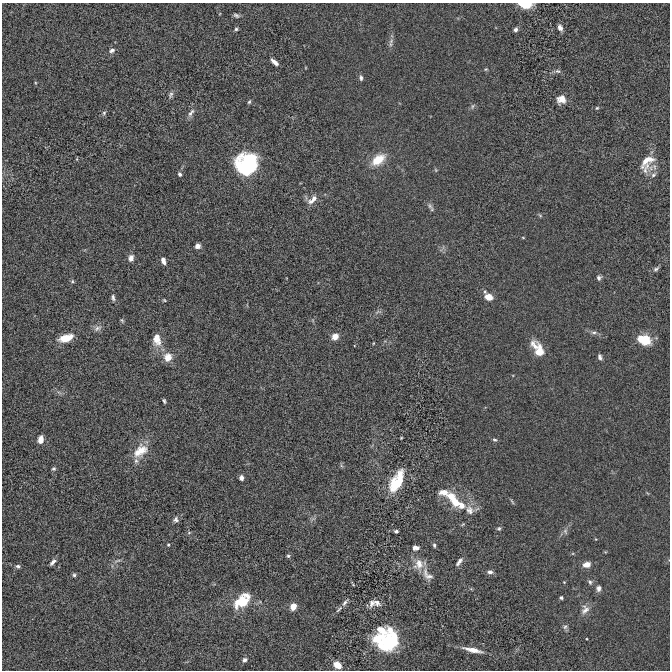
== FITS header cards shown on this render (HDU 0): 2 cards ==
NAXIS1  =                  668 / Axis length
NAXIS2  =                  668 / Axis length

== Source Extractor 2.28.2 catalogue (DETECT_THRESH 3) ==
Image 668 x 668 px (HDU 0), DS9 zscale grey, 1 PNG px = 1 image px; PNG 672 x 672 px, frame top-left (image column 1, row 668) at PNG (2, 3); no overlay
Background 5.39e-05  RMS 0.0049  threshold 0.0146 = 3 sigma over >= 5 px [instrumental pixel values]
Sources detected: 103; all 103 listed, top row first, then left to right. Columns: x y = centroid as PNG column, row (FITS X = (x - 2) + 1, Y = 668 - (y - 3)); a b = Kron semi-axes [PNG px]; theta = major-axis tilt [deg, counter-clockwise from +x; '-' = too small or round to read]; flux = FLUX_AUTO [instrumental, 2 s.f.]
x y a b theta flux
525 5 10 5 -5 8.8
236 15 8 5 -22 0.71
560 28 7 5 -67 1.3
236 29 4 4 - 0.56
515 30 5 4 - 0.94
391 41 9 5 68 1
112 50 8 6 23 1
275 62 9 4 -42 1.6
486 69 5 3 - 0.31
558 71 7 5 -4 0.75
361 78 7 4 -81 0.76
171 95 9 5 67 0.83
561 99 9 8 - 3.3
249 102 5 4 - 0.47
472 106 7 4 81 0.52
597 108 5 4 - 0.35
104 113 6 5 - 0.56
191 113 13 6 55 1.4
378 160 16 9 37 6.6
647 160 23 13 45 5.4
251 164 26 16 -65 20
245 165 17 8 89 9.1
239 166 19 9 -66 6.8
436 170 6 3 -71 0.33
645 170 12 7 79 1.7
180 174 5 4 - 0.72
653 175 8 6 40 0.94
313 199 15 7 42 2.4
430 206 10 5 -60 0.92
540 215 6 4 -20 0.41
523 238 4 3 - 0.25
198 246 5 5 - 1.7
131 258 7 5 73 1.7
163 261 7 4 -70 1.5
656 269 8 5 38 0.77
599 278 6 5 - 0.84
72 281 5 5 - 0.44
113 297 8 4 -74 0.83
488 297 7 6 - 4.2
164 300 5 4 - 0.34
122 320 6 4 -68 0.43
97 328 11 7 22 1.3
594 332 8 4 0 0.8
335 337 7 6 - 2.6
66 338 17 8 17 4.7
157 340 18 11 -81 4
644 340 13 9 -22 9.2
535 346 19 8 -46 3
539 351 19 10 -72 5.3
168 357 10 10 - 3.4
600 357 6 4 -65 0.89
164 401 5 3 - 0.51
401 438 3 2 - 0.27
41 439 7 5 81 2.9
495 440 6 4 -3 0.49
140 451 22 13 38 6.1
54 469 5 5 - 0.55
241 478 6 5 - 1.1
397 481 27 12 63 11
444 492 16 8 -12 3.3
451 497 8 6 -14 1.9
455 501 20 9 -69 5.1
512 501 9 3 -51 0.43
462 506 12 8 -45 2.8
470 510 13 10 -63 2.4
176 519 8 7 - 0.97
499 528 6 5 - 0.54
396 531 4 3 - 0.64
565 531 8 5 -72 0.83
189 533 6 4 2 0.42
168 545 3 3 - 0.35
434 545 6 4 -76 0.58
415 548 7 5 -3 1.5
288 556 5 4 - 0.54
118 560 8 3 19 0.63
53 562 8 4 45 1.1
459 562 12 5 53 1.3
419 564 15 13 63 3.8
587 564 8 6 16 2.7
18 566 6 5 - 0.69
490 572 7 5 -3 0.99
74 575 5 5 - 0.55
427 575 21 10 -49 3.1
564 582 4 4 - 0.24
590 582 7 5 -61 0.69
598 588 7 5 84 1.2
247 596 12 8 -35 2.2
561 598 3 3 - 0.57
242 601 13 10 65 9.5
237 602 12 7 59 2.6
345 602 13 5 56 1.3
377 602 11 8 -38 1.5
372 603 9 6 77 1.3
293 606 6 5 - 3.3
585 610 14 10 58 2.2
565 627 7 5 44 0.74
382 630 14 9 -23 3.5
390 630 15 8 -63 3.4
378 638 22 11 17 8.3
392 642 25 14 27 18
473 650 23 5 -12 3.5
245 660 5 4 - 0.94
337 665 7 5 -38 4.3
At the frame edge (FLAGS 8, measured only in part): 1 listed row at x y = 525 5